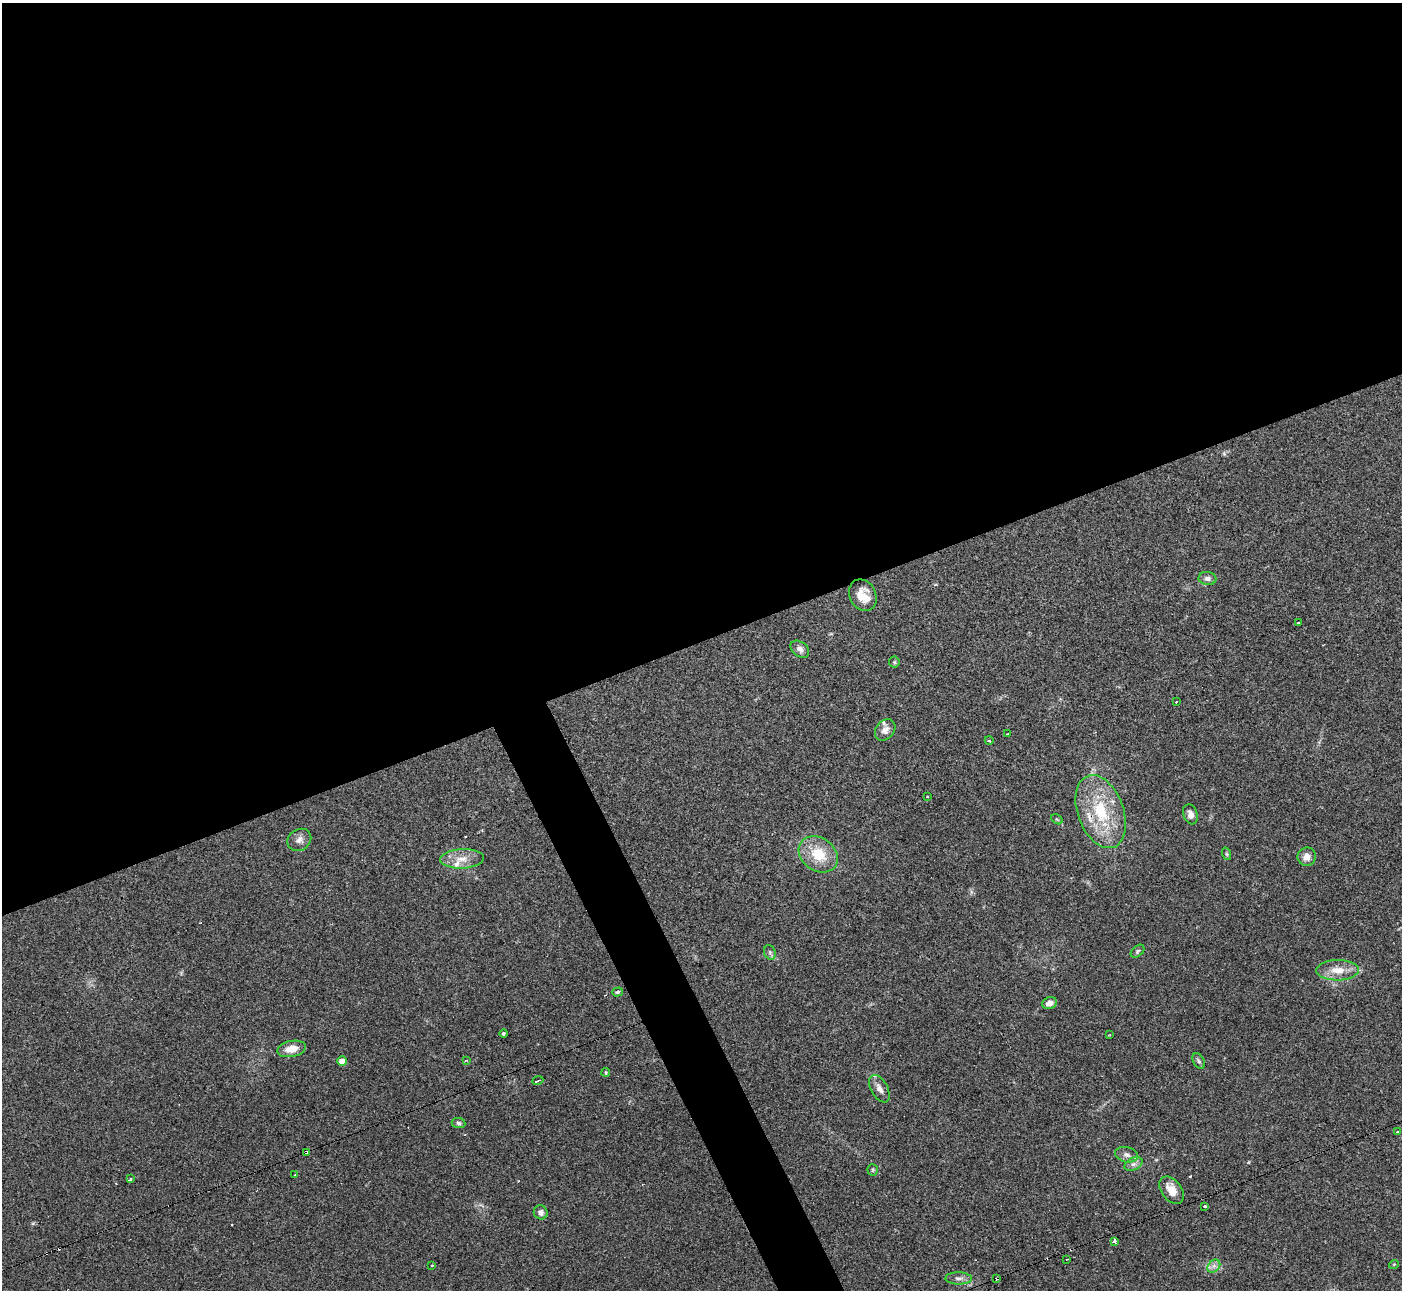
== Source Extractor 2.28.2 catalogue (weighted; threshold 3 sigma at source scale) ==
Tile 2 of 4 x 4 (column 2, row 1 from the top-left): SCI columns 1402-2801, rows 4017-5304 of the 5600 x 5588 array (HDU 1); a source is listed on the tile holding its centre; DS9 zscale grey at full resolution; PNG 1404 x 1292 px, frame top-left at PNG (2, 3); each listed source drawn as its Kron ellipse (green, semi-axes under 4 px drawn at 4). Shown black and unused: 52% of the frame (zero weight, under 3 of 4 exposures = <1% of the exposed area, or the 3 px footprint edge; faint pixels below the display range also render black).
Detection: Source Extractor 2.28.2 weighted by HDU 2 'WHT'; one run over the whole footprint, this tile lists its part. Background 0.0513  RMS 0.0052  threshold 0.0234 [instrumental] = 3 sigma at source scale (4.5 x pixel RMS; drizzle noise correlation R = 1.50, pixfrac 1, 0.05/0.05 arcsec/px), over >= 5 px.
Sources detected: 61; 8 cosmic-ray / hot-pixel residue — neither listed nor drawn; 3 inside a brighter listed object's ellipse — not listed separately; the other 50 listed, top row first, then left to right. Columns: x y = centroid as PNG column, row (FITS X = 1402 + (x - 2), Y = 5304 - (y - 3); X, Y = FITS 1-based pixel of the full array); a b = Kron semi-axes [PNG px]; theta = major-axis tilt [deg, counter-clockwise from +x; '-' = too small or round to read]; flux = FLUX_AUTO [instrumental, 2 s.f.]
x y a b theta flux
1207 578 9 6 -8 1.8
863 595 16 13 -61 7.6
1298 622 3 3 - 1.2
800 649 10 7 -38 2.6
894 662 5 5 - 0.74
1176 702 3 2 - 0.35
885 730 12 9 49 3
1007 734 3 2 - 0.41
989 740 4 3 - 0.44
927 797 3 3 - 1
1101 812 38 23 -70 29
1190 814 10 7 -70 2.6
1057 819 6 4 -29 0.77
299 840 12 10 32 3.1
818 854 21 16 -36 15
1227 854 6 4 -71 0.73
1307 857 9 9 - 4.1
462 859 22 9 3 7
1137 951 8 5 43 0.91
770 952 7 5 -70 1.2
1338 970 21 10 1 7.7
618 992 5 4 - 1
1049 1003 7 6 - 3.3
504 1033 4 3 - 3
1109 1035 3 2 - 0.34
292 1049 15 8 11 5.9
466 1060 4 2 - 0.39
342 1061 4 4 - 6.2
1199 1061 8 5 -61 1.1
606 1072 4 4 - 0.8
538 1081 6 2 21 0.64
879 1089 15 8 -60 3.2
458 1123 7 5 -6 1.1
1397 1131 3 3 - 1
306 1152 3 3 - 1.6
1127 1155 11 7 -13 2.6
1133 1164 10 6 26 2.1
873 1170 6 5 - 0.82
295 1175 3 2 - 0.96
130 1179 3 3 - 1
1171 1190 15 10 -53 6
1205 1206 3 3 - 1.4
541 1212 7 6 - 1.8
1114 1241 3 3 - 8.8
1067 1259 3 2 - 0.45
1394 1264 5 3 - 0.38
432 1266 3 2 - 0.62
1214 1266 7 5 46 2
959 1278 13 6 -1 2.4
997 1278 3 3 - 3.5
Overlapping masked pixels (flux is a lower limit): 2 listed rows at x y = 306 1152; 997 1278